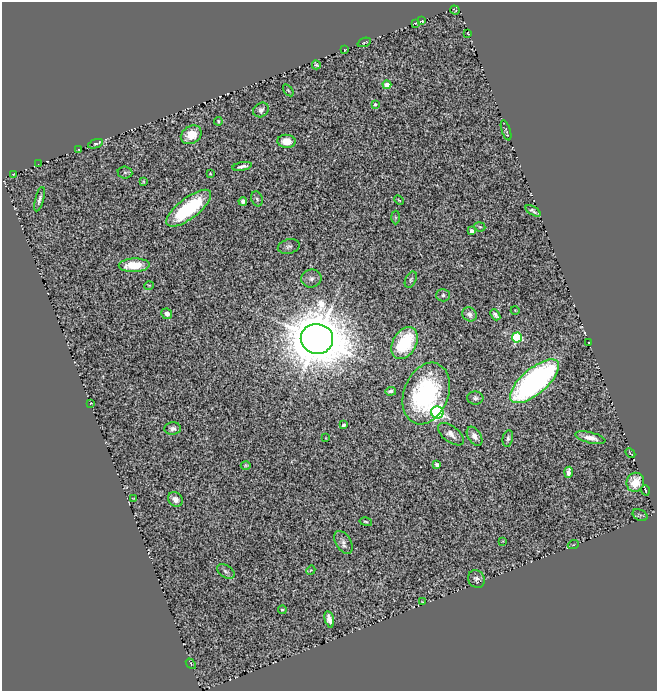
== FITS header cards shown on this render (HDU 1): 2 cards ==
NAXIS1  =                  655
NAXIS2  =                  689

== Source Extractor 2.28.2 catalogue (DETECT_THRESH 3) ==
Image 655 x 689 px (HDU 1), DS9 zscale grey, 1 PNG px = 1 image px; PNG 659 x 693 px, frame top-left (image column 1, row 689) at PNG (2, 2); each listed source drawn as its Kron ellipse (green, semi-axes under 4 px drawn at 4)
Background 1.82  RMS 0.11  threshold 0.326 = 3 sigma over >= 5 px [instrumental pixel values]
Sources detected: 79; all 79 listed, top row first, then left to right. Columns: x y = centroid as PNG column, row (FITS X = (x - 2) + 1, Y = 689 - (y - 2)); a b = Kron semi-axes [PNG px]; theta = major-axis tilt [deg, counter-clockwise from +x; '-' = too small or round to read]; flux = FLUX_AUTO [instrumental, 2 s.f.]
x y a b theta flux
455 10 5 2 - 5.5
422 21 3 3 - 7
415 23 3 2 - 4.8
468 33 3 2 - 4.9
364 42 7 2 21 9.7
345 50 4 2 - 6.1
316 65 4 3 - 12
387 85 4 4 - 150
288 90 7 3 -54 9.3
375 104 3 3 - 9.2
261 110 8 6 38 27
218 121 4 4 - 8.9
506 130 11 3 -71 11
191 135 11 8 33 150
286 141 9 6 -4 96
95 144 8 4 20 17
79 150 3 2 - 5.5
38 164 2 2 - 5.6
242 166 9 3 11 29
125 172 7 6 - 14
210 174 3 2 - 6.4
13 175 4 2 - 6.7
143 182 4 3 - 8.4
39 199 12 4 75 24
257 199 8 5 -68 15
399 200 5 3 - 8.3
243 201 4 4 - 29
189 208 27 10 38 640
533 211 8 3 -30 19
395 217 7 4 -89 9
480 227 5 4 - 9.7
471 231 4 3 - 36
289 247 11 7 14 28
134 265 15 7 2 220
311 279 10 9 - 32
411 280 8 5 65 16
149 285 5 3 - 7.3
443 295 7 6 - 17
515 310 4 3 - 5.5
167 314 5 5 - 31
469 314 8 6 -39 32
495 315 6 4 -51 22
517 338 5 5 - 780
317 339 16 15 - 43000
405 343 17 11 60 550
589 343 3 2 - 5
535 381 30 12 40 2700
391 391 5 3 - 20
426 393 32 22 68 1100
475 398 8 6 -2 24
91 403 4 2 - 4.3
437 412 6 6 - 1800
344 425 4 3 - 32
173 429 8 6 4 28
451 434 15 8 -37 51
475 436 10 6 -57 51
326 438 3 2 - 4.3
508 438 8 5 78 19
590 438 15 5 -14 64
630 453 6 2 -45 6.4
246 465 5 4 - 11
437 465 4 3 - 35
569 472 5 4 - 67
635 482 10 8 72 170
645 490 5 2 - 10
133 498 3 2 - 5.4
175 499 8 6 -39 57
640 515 8 5 -26 13
366 522 6 3 -13 9.3
503 541 3 3 - 4.9
343 542 12 7 -57 40
573 545 5 3 - 5.6
311 570 5 3 - 6.6
226 571 10 6 -34 23
476 579 9 8 - 31
422 602 3 2 - 5
282 610 4 4 - 9.8
329 619 8 4 -76 56
191 664 6 4 -49 6.4